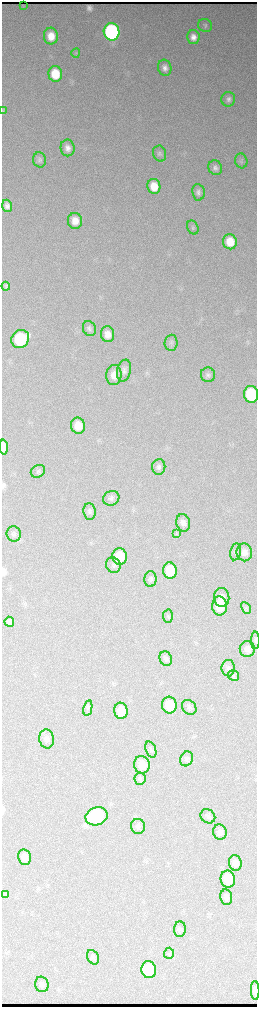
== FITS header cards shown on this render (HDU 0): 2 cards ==
NAXIS1  =                  510 / length of data axis 1
NAXIS2  =                 2010 / length of data axis 2

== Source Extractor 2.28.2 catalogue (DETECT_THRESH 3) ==
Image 510 x 2010 px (HDU 0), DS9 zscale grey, zoomed out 1/2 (1 PNG px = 2 x 2 image px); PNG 259 x 1009 px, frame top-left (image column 2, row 2010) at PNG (2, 2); each listed source drawn as its Kron ellipse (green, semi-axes under 4 px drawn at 4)
Background 3510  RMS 39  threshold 116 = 3 sigma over >= 5 px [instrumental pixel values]
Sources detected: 84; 5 cannot appear on this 1/2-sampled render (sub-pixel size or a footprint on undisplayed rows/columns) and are neither listed nor drawn; the other 79 listed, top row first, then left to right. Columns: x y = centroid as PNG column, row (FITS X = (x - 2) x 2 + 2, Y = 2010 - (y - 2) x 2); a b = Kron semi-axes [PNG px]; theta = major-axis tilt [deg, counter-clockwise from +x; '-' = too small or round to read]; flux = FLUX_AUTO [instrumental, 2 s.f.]
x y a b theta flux
23 6 2 1 - 2.6e+03
205 25 7 6 - 1.9e+04
112 32 8 8 - 2.3e+06
51 36 8 7 - 1.3e+05
193 37 7 6 - 5.9e+04
76 53 4 3 - 9.2e+03
165 68 8 6 -75 4.8e+04
55 74 8 7 - 2.3e+05
228 99 7 7 - 3.2e+04
3 111 3 1 - 5.3e+03
68 148 8 7 - 5.1e+04
160 154 8 6 -72 2.4e+04
40 160 7 6 - 2.4e+04
241 161 7 6 - 1.8e+04
215 168 7 6 - 3.0e+04
154 186 7 6 - 1.3e+05
198 192 8 6 -82 3.1e+04
7 206 6 5 - 3.9e+04
75 221 8 7 - 9.9e+04
193 227 7 5 -63 1.6e+04
230 242 7 7 - 1.7e+05
6 286 4 3 - 1.7e+04
89 329 8 6 -64 2.6e+04
108 334 8 6 -82 6.8e+04
20 339 9 8 - 6.9e+05
171 343 8 6 85 2.2e+04
124 371 11 7 78 3.8e+04
114 375 10 7 84 8.0e+04
208 375 7 7 - 2.4e+04
251 394 8 7 - 5.6e+05
78 426 8 7 - 1.4e+05
4 447 7 4 -89 5.7e+04
159 467 8 6 84 2.6e+04
38 471 7 6 - 2.0e+04
111 498 8 7 - 2.8e+04
90 511 8 6 -83 2.1e+04
183 523 9 7 -76 4.2e+04
14 534 8 7 - 2.7e+04
176 534 4 2 - 5.6e+03
235 552 8 5 79 1.9e+04
244 552 9 8 - 5.8e+04
120 557 8 7 - 2.2e+05
113 565 8 7 - 2.5e+04
170 570 8 7 - 2.3e+05
150 579 8 6 89 2.2e+04
222 597 9 7 -85 5.7e+04
220 606 9 7 -87 2.0e+05
246 608 6 4 -62 1.5e+04
168 616 6 5 - 1.3e+04
9 622 5 5 - 3.2e+04
255 640 9 4 90 1.6e+04
247 649 8 7 - 5.7e+04
166 659 7 6 - 2.7e+04
228 668 8 6 89 2.7e+04
234 676 6 5 - 1.7e+04
169 705 8 7 - 2.2e+05
189 707 8 6 -46 2.5e+04
88 708 8 4 78 1.6e+04
121 711 8 6 -82 1.1e+05
47 739 9 7 -82 4.1e+04
151 750 8 5 -70 1.9e+04
186 759 7 6 - 2.1e+04
142 765 9 8 - 1.3e+05
140 779 6 5 - 1.6e+04
97 816 11 9 19 6.3e+05
208 816 8 6 -41 2.4e+04
138 826 7 7 - 2.8e+04
220 832 7 7 - 3.4e+04
24 857 8 6 -80 5.6e+04
235 863 8 6 -78 5.3e+04
228 879 8 7 - 1.8e+05
5 894 3 3 - 1.2e+04
226 897 8 6 -80 2.8e+04
180 929 8 6 88 2.1e+04
169 953 5 5 - 1.5e+04
93 957 7 5 -64 1.8e+04
149 970 8 7 - 4.2e+05
42 984 8 6 -75 2.6e+04
255 990 9 4 -88 5.2e+04
At the frame edge (FLAGS 8, measured only in part): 3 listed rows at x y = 251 394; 255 640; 255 990
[5 sub-pixel or undisplayed-footprint detections neither listed nor drawn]